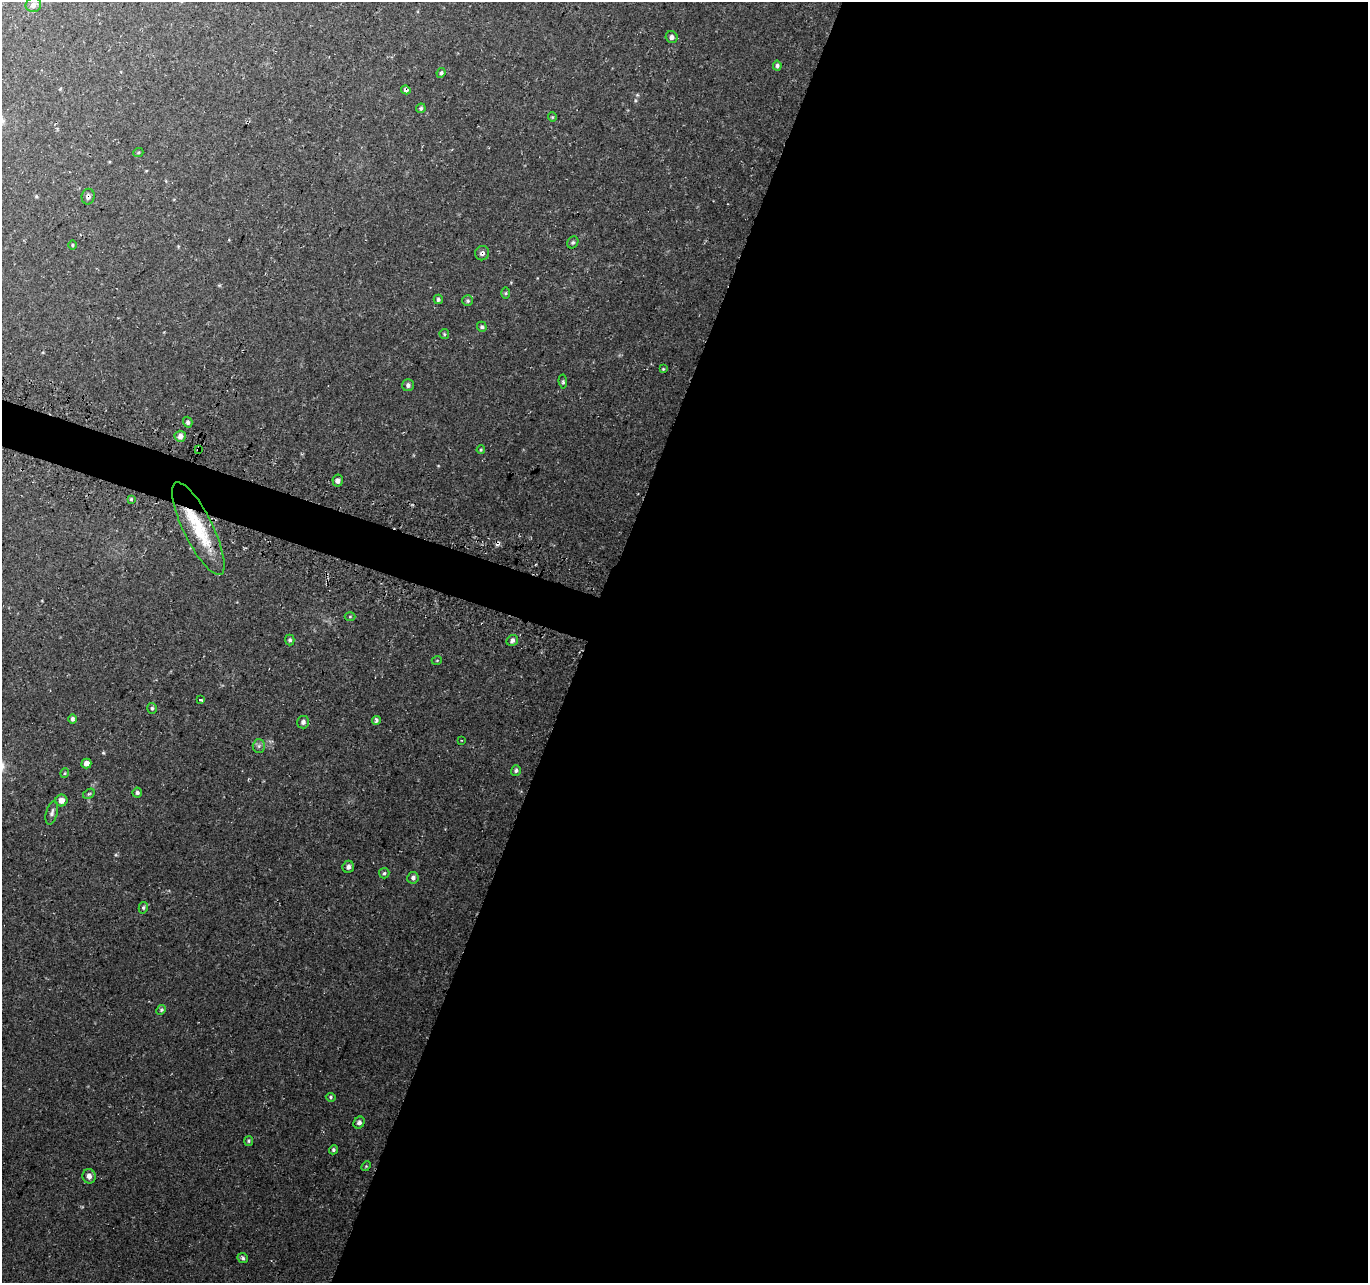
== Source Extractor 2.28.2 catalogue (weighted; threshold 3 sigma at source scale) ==
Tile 12 of 4 x 4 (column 4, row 3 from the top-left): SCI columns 4111-5476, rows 1526-2806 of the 5498 x 5677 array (HDU 1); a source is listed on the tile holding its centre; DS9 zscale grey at full resolution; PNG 1370 x 1285 px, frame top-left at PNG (2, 2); each listed source drawn as its Kron ellipse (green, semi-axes under 4 px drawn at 4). Shown black and unused: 59% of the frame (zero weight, under 3 of 4 exposures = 3% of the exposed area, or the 3 px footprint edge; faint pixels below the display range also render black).
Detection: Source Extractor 2.28.2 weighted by HDU 2 'WHT'; one run over the whole footprint, this tile lists its part. Background 0.0705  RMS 0.0046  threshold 0.0207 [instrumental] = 3 sigma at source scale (4.5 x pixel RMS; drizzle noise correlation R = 1.50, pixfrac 1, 0.0396/0.0396 arcsec/px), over >= 5 px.
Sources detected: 58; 1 cosmic-ray / hot-pixel residue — neither listed nor drawn; the other 57 listed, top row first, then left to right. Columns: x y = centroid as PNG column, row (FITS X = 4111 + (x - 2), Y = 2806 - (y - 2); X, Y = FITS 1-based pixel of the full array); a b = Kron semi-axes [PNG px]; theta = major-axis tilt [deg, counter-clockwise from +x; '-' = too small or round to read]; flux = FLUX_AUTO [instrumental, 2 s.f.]
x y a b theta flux
33 5 8 7 - 2.3
672 37 6 6 - 1.5
777 66 5 4 - 1
441 73 5 4 - 0.9
406 90 5 3 - 1.2
421 108 5 4 - 0.75
552 117 4 4 - 0.45
138 153 5 3 - 0.45
88 197 8 6 80 1.5
573 242 6 5 - 0.77
72 245 4 3 - 0.43
482 253 7 7 - 1.4
506 293 6 4 89 0.54
438 299 5 4 - 0.89
468 301 5 5 - 0.76
482 327 5 5 - 0.75
444 334 5 4 - 0.55
663 369 4 3 - 0.41
563 382 7 3 -84 0.62
408 385 6 5 - 1.2
188 422 5 4 - 1.2
180 436 5 5 - 2.1
198 449 3 3 - 0.65
481 450 4 3 - 0.5
338 481 6 5 - 1.6
131 499 4 4 - 0.5
198 529 51 14 -64 24
350 616 5 3 - 0.43
290 640 5 4 - 0.87
512 640 6 5 - 1.3
437 660 5 3 - 0.35
201 700 3 3 - 2.8
152 708 5 4 - 0.76
72 719 4 4 - 1.1
376 720 4 4 - 1.1
303 722 6 6 - 1.6
461 740 3 2 - 0.48
259 746 6 6 - 1.1
86 763 5 4 - 2.5
516 771 5 5 - 0.94
65 773 5 3 - 0.45
137 792 5 5 - 1.1
89 794 6 4 29 0.63
61 801 6 6 - 3.5
52 813 12 6 75 1.5
348 867 6 5 - 1.6
384 873 5 5 - 0.76
413 878 6 5 - 1.1
143 908 6 4 76 0.77
161 1010 5 4 - 0.67
331 1097 5 4 - 0.6
359 1122 6 5 - 1.2
249 1141 5 4 - 0.63
333 1150 5 4 - 0.72
366 1166 5 4 - 0.5
89 1176 7 6 - 2.1
243 1258 5 5 - 0.82
Overlapping masked pixels (flux is a lower limit): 4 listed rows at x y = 406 90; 88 197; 198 449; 198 529